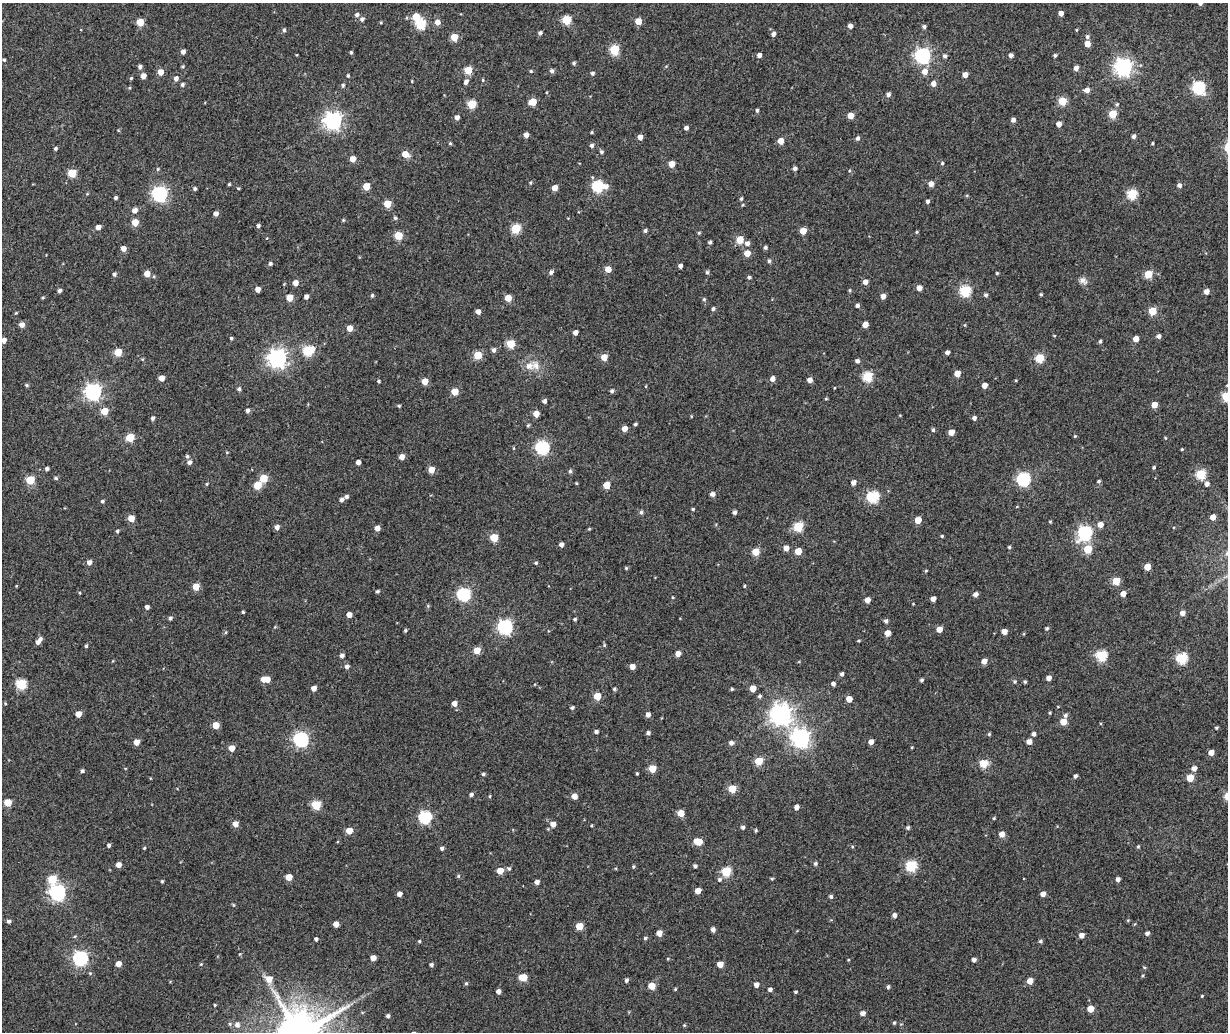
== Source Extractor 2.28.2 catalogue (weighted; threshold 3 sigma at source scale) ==
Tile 6 of 4 x 3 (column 2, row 2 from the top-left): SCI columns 1348-2573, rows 1425-2454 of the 5147 x 3851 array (HDU 1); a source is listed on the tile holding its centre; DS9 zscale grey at full resolution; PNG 1230 x 1034 px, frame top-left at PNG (2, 3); no overlay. Nothing masked; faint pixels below the display range render black.
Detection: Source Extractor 2.28.2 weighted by HDU 2 'WHT'; one run over the whole footprint, this tile lists its part. Background 0.0816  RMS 0.044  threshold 0.198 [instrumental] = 3 sigma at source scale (4.5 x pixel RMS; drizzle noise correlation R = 1.50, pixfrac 1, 0.0396/0.0396 arcsec/px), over >= 5 px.
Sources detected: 431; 1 inside a brighter object's white glare — not listed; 1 inside a brighter listed object's ellipse — not listed separately; the other 429 listed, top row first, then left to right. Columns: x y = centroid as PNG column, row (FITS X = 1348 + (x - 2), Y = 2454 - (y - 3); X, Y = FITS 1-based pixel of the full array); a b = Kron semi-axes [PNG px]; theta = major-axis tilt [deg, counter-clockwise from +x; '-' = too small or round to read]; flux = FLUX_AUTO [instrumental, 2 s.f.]
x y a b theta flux
1200 3 5 4 - 9.6
1061 13 4 4 - 17
357 15 6 5 - 8.1
362 19 6 5 - 8.6
567 20 5 5 - 140
638 21 5 5 - 41
140 22 5 5 - 64
437 22 6 5 - 20
421 24 6 5 - 200
850 26 5 5 - 13
924 27 5 4 - 7.2
284 30 5 4 - 5.4
1076 30 4 3 - 2.8
540 33 4 4 - 7.6
773 34 5 4 - 13
454 37 5 5 - 58
1087 37 5 5 - 7.1
1087 44 5 4 - 30
614 50 5 5 - 170
183 52 4 4 - 14
351 52 4 3 - 4.5
759 55 4 4 - 13
1011 55 4 4 - 11
1055 55 4 4 - 5.8
922 56 6 6 - 750
945 56 5 4 - 7.2
4 60 4 3 - 4.3
574 63 4 4 - 5.4
183 66 4 4 - 3.7
140 67 5 4 - 8.7
1123 67 7 7 - 1200
1076 68 4 4 - 15
468 70 5 5 - 90
531 71 5 4 - 3.5
552 71 5 5 - 8.2
925 71 6 6 - 26
160 72 5 5 - 27
593 73 5 4 - 6.1
965 75 4 4 - 22
143 76 5 4 - 21
348 76 4 3 - 3.9
131 78 4 4 - 3.6
176 78 5 5 - 12
483 80 4 3 - 3.1
412 81 4 3 - 2.5
466 81 7 5 59 11
933 83 5 5 - 17
182 84 5 4 - 6.4
343 85 5 4 - 5.1
1199 88 6 6 - 420
1087 90 5 5 - 18
888 94 5 4 - 9.3
1062 101 5 5 - 100
533 102 5 5 - 68
472 104 5 5 - 120
1117 104 5 4 - 3.9
757 110 4 3 - 6.6
1113 114 5 5 - 93
851 116 4 4 - 33
457 117 5 4 - 12
1013 120 5 4 - 11
333 121 7 7 - 1300
1059 124 4 4 - 19
686 128 4 4 - 10
592 132 4 3 - 3.1
526 135 4 4 - 15
1134 136 4 4 - 8.4
640 137 5 4 - 19
857 138 5 5 - 7.8
781 141 5 4 - 35
450 143 4 4 - 3.4
1152 143 3 2 - 3.5
592 145 5 4 - 7.9
55 148 4 4 - 4.9
601 152 5 4 - 5.7
405 154 5 5 - 42
353 159 5 5 - 26
942 163 4 4 - 3.2
672 164 5 4 - 42
795 168 4 4 - 9
158 169 4 4 - 3.9
72 173 5 5 - 90
530 183 4 4 - 3.4
229 184 3 3 - 3.6
931 184 5 5 - 20
1179 185 5 5 - 11
366 186 5 5 - 53
598 186 6 6 - 290
606 186 7 6 - 14
238 188 4 3 - 3.1
554 188 5 4 - 29
195 189 4 4 - 5.6
160 194 6 6 - 720
1132 194 5 5 - 180
116 198 4 4 - 5.9
741 199 5 4 - 4.4
927 201 4 4 - 7.9
387 204 5 5 - 68
134 210 5 5 - 17
216 213 5 4 - 14
395 218 4 4 - 4.9
343 220 4 4 - 3.2
135 222 5 5 - 42
258 226 4 4 - 6.5
98 227 5 4 - 17
516 228 5 5 - 150
645 231 4 4 - 6.9
803 231 5 4 - 46
916 232 5 3 - 3.3
699 233 5 4 - 3.5
398 235 5 5 - 90
740 239 5 5 - 64
710 242 4 3 - 5.6
747 243 6 5 - 12
765 247 4 4 - 7
123 248 5 4 - 19
747 253 5 5 - 31
769 261 5 4 - 5.8
270 264 5 5 - 5.9
680 266 4 4 - 11
608 269 5 5 - 33
551 272 5 5 - 8.9
707 272 5 4 - 5.3
997 273 3 3 - 3.6
114 274 5 4 - 6.4
147 274 5 5 - 28
1148 274 5 5 - 99
749 277 5 4 - 5.6
1083 281 12 8 -30 14
865 282 4 4 - 18
295 283 5 5 - 22
919 288 4 4 - 20
258 289 4 4 - 19
59 291 4 4 - 8.9
965 291 5 5 - 270
1206 291 5 4 - 20
1041 294 4 3 - 3.9
372 295 4 3 - 5.1
986 295 5 4 - 6.8
883 296 5 4 - 18
43 297 4 3 - 3.2
290 297 5 5 - 43
306 297 4 4 - 12
508 298 5 5 - 48
704 299 5 4 - 4.8
857 305 4 4 - 8.8
713 309 5 4 - 6
1152 311 5 5 - 89
478 312 4 4 - 15
865 324 5 4 - 26
22 325 5 5 - 17
965 325 5 3 - 2.6
350 328 5 4 - 32
575 333 4 4 - 15
1159 336 5 4 - 10
231 338 4 3 - 4.4
1136 339 4 4 - 30
4 340 5 5 - 15
1100 341 4 4 - 4.8
511 344 5 5 - 93
494 350 5 5 - 9.3
308 351 7 5 24 190
118 352 5 5 - 82
947 352 4 4 - 10
478 355 5 5 - 85
604 357 5 4 - 38
277 358 7 7 - 1500
1039 358 5 5 - 140
857 361 5 4 - 8.8
529 366 13 10 -1 28
957 373 4 4 - 32
868 377 5 5 - 190
161 378 5 4 - 23
772 379 5 4 - 16
809 380 5 4 - 17
379 381 4 3 - 4.3
425 381 5 4 - 38
26 385 5 4 - 4.3
984 385 4 4 - 23
239 389 5 4 - 5.9
612 391 4 4 - 6.7
93 392 6 6 - 960
455 392 5 5 - 57
1226 396 5 5 - 140
826 399 5 3 - 2.9
545 401 4 4 - 9.6
1154 405 5 4 - 38
399 406 4 4 - 3.9
248 410 5 5 - 8.6
105 411 5 5 - 51
536 414 5 4 - 30
153 418 5 4 - 7.6
974 418 4 4 - 9
635 424 3 3 - 4.6
528 425 5 4 - 3.9
624 429 4 4 - 24
933 430 4 4 - 4.9
951 432 5 4 - 31
1075 436 4 3 - 3.2
130 437 5 5 - 95
1165 438 5 3 - 2.7
542 448 6 6 - 510
1182 449 4 3 - 2.6
227 452 4 3 - 2.5
187 456 5 5 - 5.3
402 457 5 4 - 21
189 462 5 5 - 10
358 462 4 4 - 14
1154 467 4 4 - 4.3
47 469 4 4 - 7.9
431 470 5 4 - 44
570 471 4 4 - 5.6
1201 474 5 5 - 170
56 478 5 4 - 4.8
263 478 5 5 - 76
1024 479 6 6 - 460
30 480 5 5 - 110
1099 481 4 4 - 5
853 482 5 4 - 17
207 484 4 4 - 3
1207 484 5 5 - 11
257 485 5 5 - 65
607 485 5 5 - 60
712 494 5 4 - 12
346 497 4 4 - 7.9
873 497 6 5 - 300
342 500 5 4 - 8.8
102 501 4 4 - 5.7
693 509 4 4 - 3.7
641 512 5 4 - 6.5
735 512 5 4 - 8.3
1213 517 5 4 - 23
131 518 5 5 - 41
918 520 5 4 - 43
1050 521 4 3 - 3
1100 525 5 5 - 25
798 526 5 5 - 160
277 527 5 4 - 14
377 528 5 5 - 18
117 531 4 4 - 4.6
1085 533 7 6 - 610
942 536 3 3 - 3.5
494 537 5 5 - 91
561 544 4 4 - 13
1009 547 4 3 - 4.2
786 548 5 4 - 24
1088 549 5 5 - 94
798 551 5 4 - 44
755 552 5 5 - 67
1227 553 7 7 - 11
89 562 5 5 - 15
536 563 4 4 - 4.2
1147 567 5 4 - 48
626 568 4 4 - 3.8
926 571 5 3 - 2.8
1116 581 5 5 - 82
744 586 3 3 - 3.3
196 587 5 5 - 49
377 591 4 4 - 4.7
80 593 4 3 - 2.5
464 594 6 6 - 440
976 594 4 4 - 16
1123 594 5 4 - 20
672 597 4 3 - 2.6
933 599 4 4 - 17
867 600 4 4 - 22
913 604 3 2 - 2
428 606 5 4 - 3.5
147 607 4 4 - 11
243 612 3 3 - 3.8
1182 613 5 4 - 16
349 615 4 4 - 22
170 618 4 4 - 7
575 619 4 3 - 4.3
886 621 5 4 - 7.7
505 627 6 6 - 670
1047 628 5 4 - 4.6
939 629 5 4 - 31
405 630 4 4 - 4.7
1004 631 4 4 - 24
887 633 5 4 - 29
39 641 9 4 52 17
859 641 4 3 - 3.3
604 645 5 4 - 3.7
86 646 4 3 - 4.7
477 650 5 5 - 48
678 653 5 4 - 18
342 655 4 4 - 11
1101 655 6 5 - 230
1182 658 6 5 - 240
984 661 5 4 - 23
347 666 5 5 - 11
632 666 5 4 - 20
842 674 4 4 - 8.2
1049 678 4 4 - 18
266 679 8 5 3 44
922 680 4 3 - 6.2
1015 682 5 5 - 5.3
1025 682 4 4 - 4.1
21 684 5 5 - 200
833 684 4 4 - 10
314 688 4 4 - 21
753 688 5 4 - 36
614 689 4 4 - 4.6
732 689 4 4 - 3.8
597 696 5 5 - 64
760 696 5 4 - 5.7
849 699 5 4 - 37
5 703 4 3 - 3
454 703 5 5 - 18
572 708 4 4 - 5.6
1050 713 4 3 - 3
78 714 5 4 - 26
648 714 5 4 - 13
781 714 7 7 - 2000
1065 715 6 4 71 7.9
1063 721 5 5 - 38
216 725 5 5 - 41
1216 728 4 4 - 4.1
596 732 4 4 - 8.5
648 733 4 4 - 7.7
989 734 4 4 - 3.8
1033 734 4 4 - 9.1
801 738 7 7 - 1300
301 739 6 6 - 670
1029 741 5 4 - 18
136 742 5 4 - 27
871 742 5 4 - 17
731 743 5 4 - 12
232 748 5 4 - 30
1211 752 4 4 - 25
759 761 5 5 - 84
983 763 5 5 - 92
1194 768 5 5 - 16
652 769 5 5 - 61
82 771 4 4 - 6.1
483 774 5 4 - 5.1
637 774 3 3 - 3.2
1075 776 4 3 - 6.9
1190 778 5 5 - 61
732 789 5 5 - 86
471 794 5 5 - 6.2
490 796 4 3 - 3.1
574 796 5 5 - 23
8 802 5 5 - 68
316 805 5 5 - 130
796 807 4 4 - 15
681 813 5 5 - 49
425 817 6 6 - 370
994 818 4 3 - 2.9
235 824 5 5 - 21
553 824 5 5 - 21
743 827 4 4 - 7.4
908 828 4 4 - 5.9
756 830 4 4 - 4.1
349 831 5 4 - 41
1002 834 5 5 - 20
698 841 7 5 -13 56
109 845 4 4 - 6
852 846 4 3 - 2.7
1138 846 4 4 - 3.9
144 848 4 3 - 2.9
442 848 5 4 - 7.1
815 863 5 5 - 6.2
119 865 5 4 - 18
695 866 4 4 - 7.1
911 866 6 5 - 250
633 867 5 4 - 3.7
509 868 5 5 - 6.4
500 871 5 5 - 45
726 871 5 5 - 160
458 876 5 5 - 4.6
289 877 5 5 - 40
52 879 6 5 - 100
719 879 6 6 - 7.7
772 879 4 4 - 3.7
1118 879 4 4 - 10
162 881 4 4 - 3.7
537 882 4 4 - 14
698 891 5 4 - 27
57 893 7 6 - 850
399 894 4 4 - 16
1043 894 5 4 - 18
831 896 5 4 - 5.5
233 905 5 3 - 3
894 915 4 4 - 13
1128 920 5 3 - 2.7
9 921 5 4 - 7.2
336 924 4 4 - 19
579 926 5 5 - 65
713 930 5 4 - 12
659 933 5 4 - 25
1147 933 4 4 - 8.6
1081 935 5 5 - 17
75 936 5 3 - 3.2
645 938 5 4 - 5
316 939 4 4 - 7.2
419 941 4 3 - 3.7
1040 941 5 4 - 5.4
80 958 6 6 - 630
373 958 4 4 - 26
848 960 4 3 - 2.4
974 960 4 4 - 10
118 964 5 5 - 24
201 964 4 3 - 2.9
720 964 5 4 - 29
431 965 4 4 - 6.7
1144 967 5 3 - 3
90 973 4 4 - 3.1
523 977 6 5 - 74
269 979 8 7 - 25
626 980 5 4 - 6.9
1030 981 5 4 - 34
466 983 5 4 - 4.2
756 985 5 4 - 15
652 986 5 5 - 56
888 987 4 4 - 5.7
675 989 4 4 - 3
770 989 4 4 - 9.1
498 991 4 4 - 12
796 992 4 3 - 4.2
1202 996 4 3 - 2.8
215 1005 3 3 - 3.3
1091 1009 5 4 - 41
863 1013 5 4 - 15
388 1016 4 4 - 7.7
894 1023 4 4 - 3.7
237 1025 6 6 - 13
684 1025 5 4 - 3
Isophote crosses this tile's border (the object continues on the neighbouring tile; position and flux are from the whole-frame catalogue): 4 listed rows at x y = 1200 3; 4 340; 1226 396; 1227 553